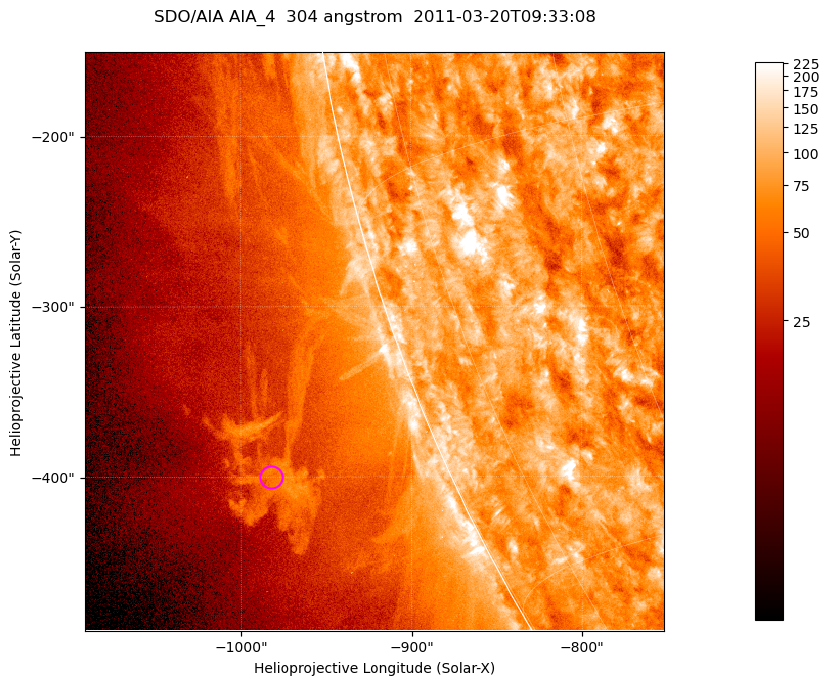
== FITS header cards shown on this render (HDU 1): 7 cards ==
TELESCOP= 'SDO/AIA '           / For AIA: SDO/AIA
INSTRUME= 'AIA_4   '           / For AIA: AIA_ATA1, AIA_ATA2, AIA_ATA3 or AIA_AT
WAVELNTH=                  304 / [angstrom] Wavelength
WAVEUNIT= 'angstrom'           / Wavelength unit: angstrom
DATE-OBS= '2011-03-20T09:33:08.124' / [ISO] Date when observation started; ISO 8
CTYPE1  = 'HPLN-TAN'           / CTYPE1; Typically HPLN
CTYPE2  = 'HPLT-TAN'           / CTYPE2; Typically HPLT

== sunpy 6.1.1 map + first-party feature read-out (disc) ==
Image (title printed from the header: SDO/AIA AIA_4  304 angstrom  2011-03-20T09:33:08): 566 x 566 px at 0.6 arcsec/px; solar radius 964 arcsec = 1605 px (partial field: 1.8% of the solar disc is inside the frame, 45% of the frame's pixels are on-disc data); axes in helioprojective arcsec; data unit not stated in the header (colour bar unlabelled)
Orientation: roll -0.132 deg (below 1 deg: not rotated)
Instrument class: DISC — disc imager (sunpy class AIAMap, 304 A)
Bright regions (active regions / flare kernels): reference = the on-disc median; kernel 5 px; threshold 5 sigma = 128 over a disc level ~79.5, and >= 1.15x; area >= 320 px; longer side >= 7 px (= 4.2 arcsec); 0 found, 0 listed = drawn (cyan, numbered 1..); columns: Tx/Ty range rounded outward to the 2 arcsec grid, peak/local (2 s.f.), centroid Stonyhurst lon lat
Off-limb structures (1.02-1.3 R_sun): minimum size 160 px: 1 found; the strongest spans PA ~110..115 deg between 1.07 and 1.13 R_sun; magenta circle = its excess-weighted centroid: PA ~110 deg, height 1.1 R_sun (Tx ~-982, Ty ~-400 arcsec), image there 2.2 x the reference